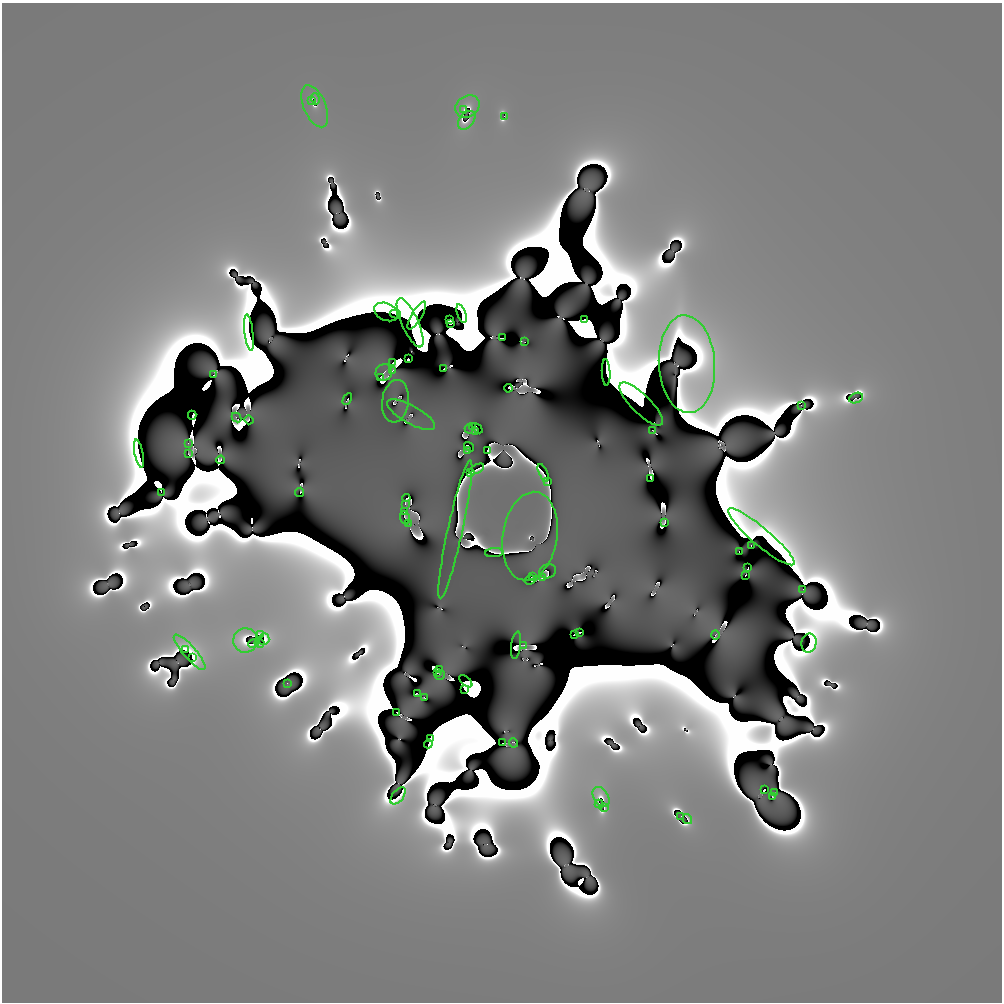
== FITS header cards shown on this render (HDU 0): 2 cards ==
NAXIS1  =                 1000 / length of data axis 1
NAXIS2  =                 1000 / length of data axis 2

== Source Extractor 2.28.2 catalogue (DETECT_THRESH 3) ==
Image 1000 x 1000 px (HDU 0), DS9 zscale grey, 1 PNG px = 1 image px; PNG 1004 x 1004 px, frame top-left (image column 1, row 1000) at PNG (2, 3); each listed source drawn as its Kron ellipse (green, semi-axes under 4 px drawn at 4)
Background 2.08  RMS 0.32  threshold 0.973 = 3 sigma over >= 5 px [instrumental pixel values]
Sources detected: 228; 117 with non-positive FLUX_AUTO (blend fragments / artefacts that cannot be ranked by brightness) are neither listed nor drawn; the other 111 listed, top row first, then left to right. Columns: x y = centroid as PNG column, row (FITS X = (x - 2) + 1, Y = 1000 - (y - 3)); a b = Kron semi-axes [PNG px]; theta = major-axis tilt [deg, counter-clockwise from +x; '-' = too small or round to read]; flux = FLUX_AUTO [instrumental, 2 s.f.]
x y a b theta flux
315 99 6 3 -73 2.5e+02
312 100 3 2 - 2.0e+03
315 106 22 11 -67 6.2e+02
467 106 13 10 35 1.8e+02
464 110 2 2 - 1.2e+03
504 116 3 2 - 7.7e+01
467 120 11 7 50 1.7e+03
386 312 12 8 -25 3.2e+04
395 314 6 3 -16 1.2e+05
461 314 9 3 -72 5.6e+04
417 315 16 5 59 1.0e+05
449 319 3 2 - 2.1e+03
585 319 4 2 - 7.9e+03
410 323 26 8 -66 2.4e+04
451 323 4 2 - 1.9e+02
249 333 18 4 -83 9.4e+04
503 338 2 2 - 5.6e+02
525 342 3 3 - 4.9e+03
408 358 3 2 - 2.4e+05
393 362 3 3 - 8.1e+03
687 364 49 28 -86 9.3e+04
443 369 3 2 - 4.0e+03
392 371 3 3 - 7.6e+02
384 372 8 8 - 8.9e+01
606 372 13 4 -87 2.4e+05
213 375 2 2 - 3.2e+02
380 377 3 3 - 9.9e+02
508 388 4 2 - 6.8e+03
856 398 7 5 23 4.8e+04
347 399 6 2 61 4.4e+01
395 401 21 13 83 1.9e+02
641 404 29 9 -45 7.5e+03
801 405 2 2 - 1.4e+02
192 415 4 3 - 2.1e+06
411 415 27 9 -30 3.2e+02
237 418 5 2 - 7.8e+03
249 420 5 3 - 9.8e+02
472 426 3 2 - 1.6e+03
477 428 6 3 -44 5.3e+02
469 429 4 3 - 3.2e+02
652 430 3 2 - 2.3e+02
476 432 3 3 - 5.0e+02
188 443 3 2 - 3.9e+01
469 447 5 4 - 2.2e+02
468 451 4 3 - 9.7e+01
487 451 2 2 - 2.7e+04
139 453 14 3 -79 8.9e+04
189 454 3 2 - 5.7e+01
221 460 4 3 - 1.8e+02
476 469 8 3 28 2.8e+03
470 472 3 3 - 2.0e+04
543 473 9 3 -64 7.3e+02
651 479 3 2 - 4.2e+03
548 481 3 3 - 1.8e+03
161 492 3 2 - 3.1e+02
299 492 5 2 - 6.4e+02
406 498 4 3 - 6.1e+03
405 504 2 2 - 6.6e+03
404 511 2 2 - 8.3e+03
405 518 7 4 -69 3.6e+02
408 523 3 2 - 4.5e+02
665 523 3 3 - 6.9e+02
455 529 71 7 78 1.1e+04
530 536 44 27 81 9.2e+02
761 537 43 9 -40 1.9e+05
751 546 2 2 - 3.3e+03
739 552 3 2 - 4.4e+02
494 553 9 4 3 3.2e+02
748 567 3 3 - 3.3e+03
548 571 9 6 21 1.4e+03
745 575 3 2 - 6.5e+02
532 576 3 2 - 2.5e+03
543 578 3 3 - 4.4e+02
530 580 6 3 19 3.7e+02
803 589 2 2 - 3.2e+03
580 633 3 2 - 1.4e+02
574 634 3 2 - 9.2e+02
260 635 3 3 - 3.4e+03
715 635 5 3 - 1.5e+02
264 639 6 5 - 3.5e+03
245 640 12 12 - 6.5e+02
254 643 5 3 - 1.5e+03
259 643 5 3 - 2.2e+02
809 643 9 7 78 1.8e+05
516 645 14 5 81 3.8e+03
524 645 4 3 - 2.6e+02
185 650 3 2 - 1.1e+04
190 652 23 6 -49 5.4e+02
192 658 4 3 - 2.0e+04
440 669 4 3 - 1.1e+02
437 673 3 3 - 4.0e+02
440 675 5 3 - 3.7e+02
466 681 8 4 -41 3.1e+03
287 683 2 2 - 1.3e+01
464 689 3 2 - 1.0e+05
417 693 3 2 - 2.9e+02
424 698 3 2 - 6.4e+01
396 712 2 2 - 4.4e+02
430 738 3 3 - 2.3e+05
502 743 3 2 - 5.8e+03
513 743 5 3 - 3.0e+01
428 744 5 3 - 5.7e+04
764 789 3 2 - 8.0e+02
774 792 2 2 - 3.6e+01
398 796 10 5 52 2.3e+05
772 796 3 2 - 2.3e+02
601 797 11 7 -58 1.0e+02
599 804 4 2 - 2.2e-01
604 807 3 2 - 2.6e+02
681 816 2 2 - 4.3e+01
687 819 5 3 - 1.8e+02
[117 non-positive-flux detections neither listed nor drawn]